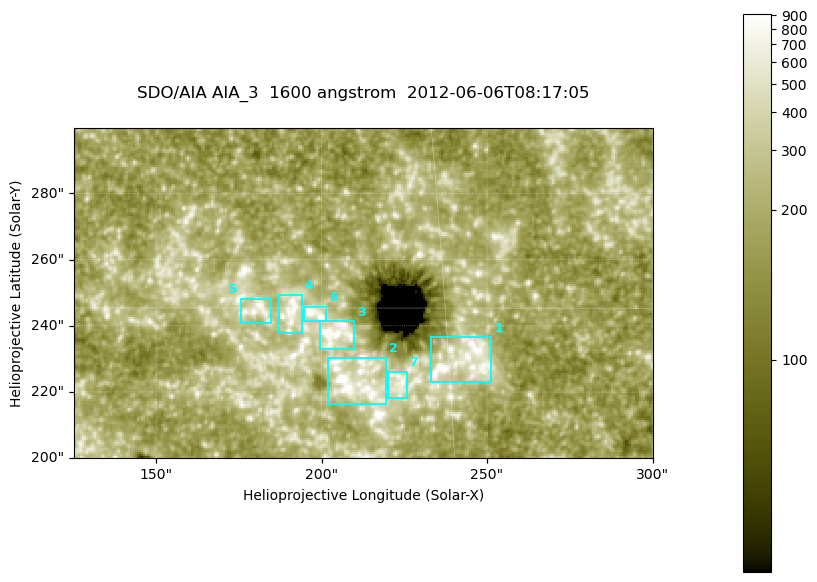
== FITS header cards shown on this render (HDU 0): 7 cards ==
TELESCOP= 'SDO/AIA '
INSTRUME= 'AIA_3   '
WAVELNTH=                 1600
WAVEUNIT= 'angstrom'
DATE-OBS= '2012-06-06T08:17:05.12'
CTYPE1  = 'HPLN-TAN'
CTYPE2  = 'HPLT-TAN'

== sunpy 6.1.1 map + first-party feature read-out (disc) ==
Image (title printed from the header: SDO/AIA AIA_3  1600 angstrom  2012-06-06T08:17:05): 287 x 164 px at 0.609 arcsec/px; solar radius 946 arcsec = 1552 px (partial field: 0.6% of the solar disc is inside the frame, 100% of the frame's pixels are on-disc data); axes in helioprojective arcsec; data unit not stated in the header (colour bar unlabelled)
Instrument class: DISC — disc imager (sunpy class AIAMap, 1600 A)
Bright regions (active regions / flare kernels): reference = the on-disc median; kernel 3 px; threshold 5 sigma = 343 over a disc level ~187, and >= 1.15x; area >= 47 px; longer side >= 3 px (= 1.8 arcsec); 7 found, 7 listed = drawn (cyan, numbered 1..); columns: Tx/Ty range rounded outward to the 2 arcsec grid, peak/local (2 s.f.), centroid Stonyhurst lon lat
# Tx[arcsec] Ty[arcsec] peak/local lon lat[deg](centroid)
1 232..252 222..238 6.4 +15 +14
2 202..220 216..232 8.3 +13 +14
3 198..210 232..242 6 +13 +15
4 186..194 238..250 4.4 +12 +15
5 176..186 240..248 4.4 +11 +15
6 194..202 240..246 5.7 +12 +15
7 220..226 218..226 4.2 +14 +14